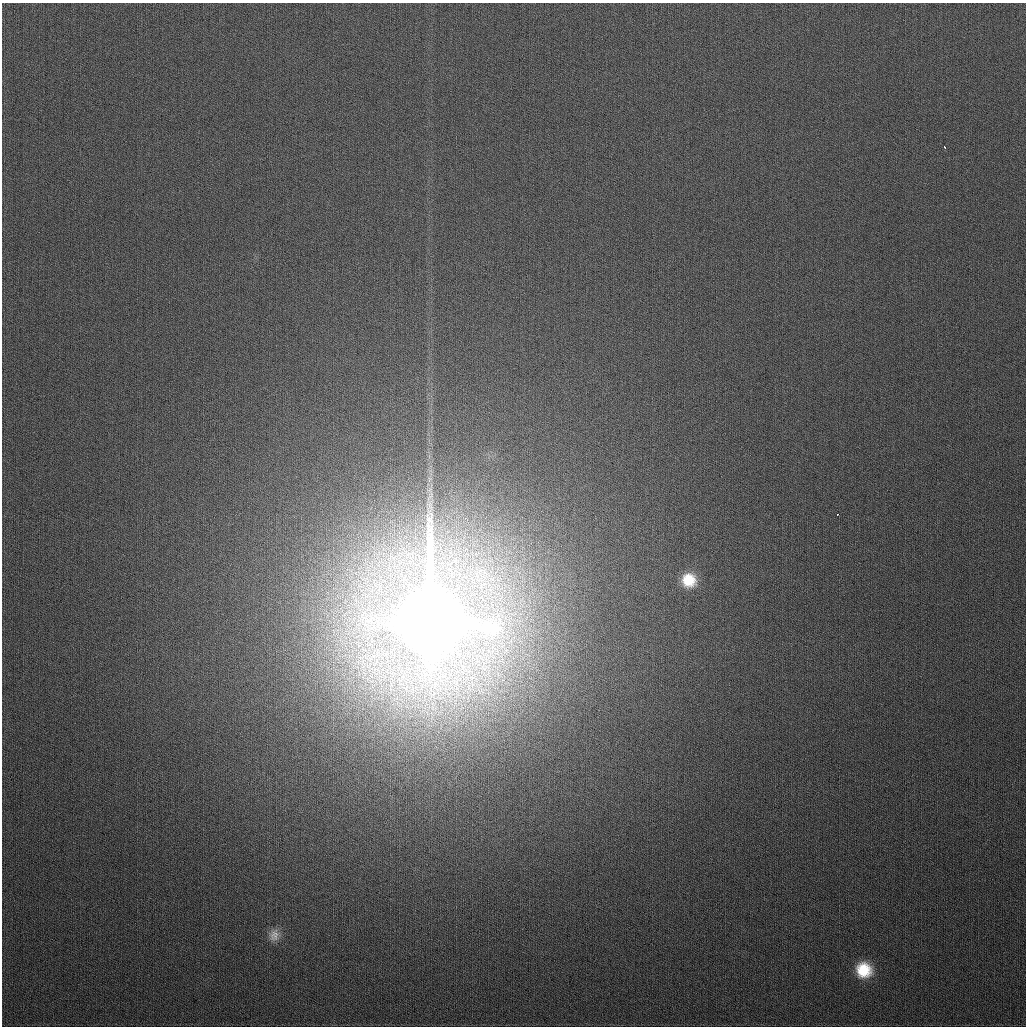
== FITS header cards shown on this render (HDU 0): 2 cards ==
NAXIS1  =                 1024
NAXIS2  =                 1024

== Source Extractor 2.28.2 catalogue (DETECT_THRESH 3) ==
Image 1024 x 1024 px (HDU 0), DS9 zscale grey, 1 PNG px = 1 image px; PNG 1028 x 1028 px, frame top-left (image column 1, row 1024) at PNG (2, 3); no overlay
Background 301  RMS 12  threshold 35.2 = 3 sigma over >= 5 px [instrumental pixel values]
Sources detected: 10; all 10 listed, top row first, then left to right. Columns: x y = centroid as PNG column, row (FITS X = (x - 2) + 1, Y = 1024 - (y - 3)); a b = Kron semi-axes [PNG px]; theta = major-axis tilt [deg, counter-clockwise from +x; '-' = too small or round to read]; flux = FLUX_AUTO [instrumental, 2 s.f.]
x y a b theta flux
944 147 3 3 - 2.8e+03
429 479 7 4 72 2.0e+03
430 506 14 5 -74 5.0e+03
837 514 3 2 - 2.9e+03
689 580 16 15 - 2.1e+04
430 622 26 23 -84 1.6e+07
498 675 17 12 -86 1.8e+04
473 679 51 31 61 1.3e+05
274 935 16 12 78 7.2e+03
864 970 17 16 - 2.6e+04